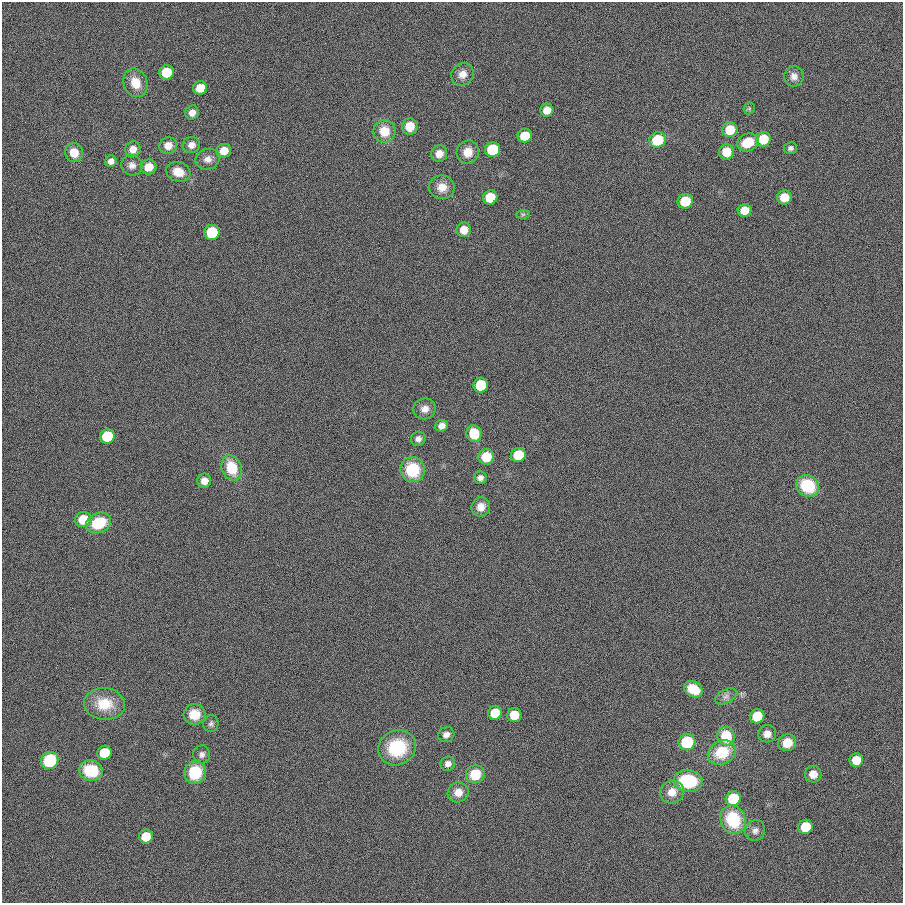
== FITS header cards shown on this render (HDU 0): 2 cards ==
NAXIS1  =                  901
NAXIS2  =                  901

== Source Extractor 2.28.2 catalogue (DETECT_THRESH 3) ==
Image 901 x 901 px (HDU 0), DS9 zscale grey, 1 PNG px = 1 image px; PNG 905 x 905 px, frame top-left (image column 1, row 901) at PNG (2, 2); each listed source drawn as its Kron ellipse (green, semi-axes under 4 px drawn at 4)
Background 0.00144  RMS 0.099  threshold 0.297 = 3 sigma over >= 5 px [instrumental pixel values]
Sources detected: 86; all 86 listed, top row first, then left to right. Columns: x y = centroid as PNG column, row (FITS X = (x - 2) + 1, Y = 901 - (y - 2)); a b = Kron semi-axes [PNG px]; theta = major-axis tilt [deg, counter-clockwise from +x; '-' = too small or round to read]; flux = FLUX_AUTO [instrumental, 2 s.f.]
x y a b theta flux
166 72 7 7 - 220
463 74 12 10 51 58
794 76 10 9 - 43
135 83 14 11 -68 110
200 88 7 6 - 110
749 108 6 5 - 9.8
547 110 6 6 - 64
192 113 7 6 - 43
410 126 8 8 - 95
730 130 7 7 - 160
384 131 11 11 - 140
525 136 7 6 - 170
763 139 7 7 - 170
658 140 8 7 - 290
748 142 11 8 23 160
191 145 9 8 - 43
168 146 9 8 - 63
790 148 7 6 - 20
133 149 8 7 - 54
493 150 7 7 - 470
224 151 7 6 - 92
468 152 12 11 - 83
726 152 7 7 - 120
74 153 9 9 - 95
439 154 8 8 - 56
208 159 12 10 18 46
111 161 6 5 - 31
132 165 10 10 - 37
149 167 8 7 - 95
178 172 12 9 -19 99
442 187 13 11 -8 77
490 197 7 7 - 230
784 197 7 7 - 99
685 201 7 7 - 200
745 210 7 6 - 97
523 214 7 4 1 12
464 230 7 7 - 82
212 232 7 7 - 400
481 385 7 7 - 360
425 409 11 10 - 53
442 426 6 6 - 39
474 433 8 7 - 200
107 436 7 7 - 370
418 439 7 7 - 29
518 455 7 7 - 200
486 457 8 7 - 170
232 468 13 10 -70 210
412 470 12 12 - 280
480 478 6 6 - 30
204 481 7 7 - 50
808 486 12 10 -32 340
481 507 10 9 - 62
83 519 8 7 - 170
99 523 13 10 24 240
693 689 10 7 -30 180
726 696 12 6 28 29
104 704 20 16 -5 190
495 713 7 6 - 180
194 714 11 10 - 110
514 715 7 7 - 150
757 716 7 7 - 220
211 724 8 7 - 20
767 734 9 8 - 53
446 735 8 7 - 35
726 736 9 8 - 250
687 742 8 8 - 340
787 743 9 8 - 110
397 748 19 17 27 360
722 752 15 11 25 250
104 753 7 7 - 230
202 754 9 8 - 26
50 760 9 8 - 410
856 760 7 7 - 140
448 764 7 7 - 33
91 771 12 10 -15 260
195 772 11 11 - 250
475 774 9 9 - 190
813 774 8 8 - 69
688 781 14 11 -5 390
458 792 10 10 - 72
672 792 12 11 - 85
733 799 7 7 - 360
733 820 14 12 -67 370
805 827 7 7 - 230
755 830 10 10 - 34
146 837 7 7 - 160